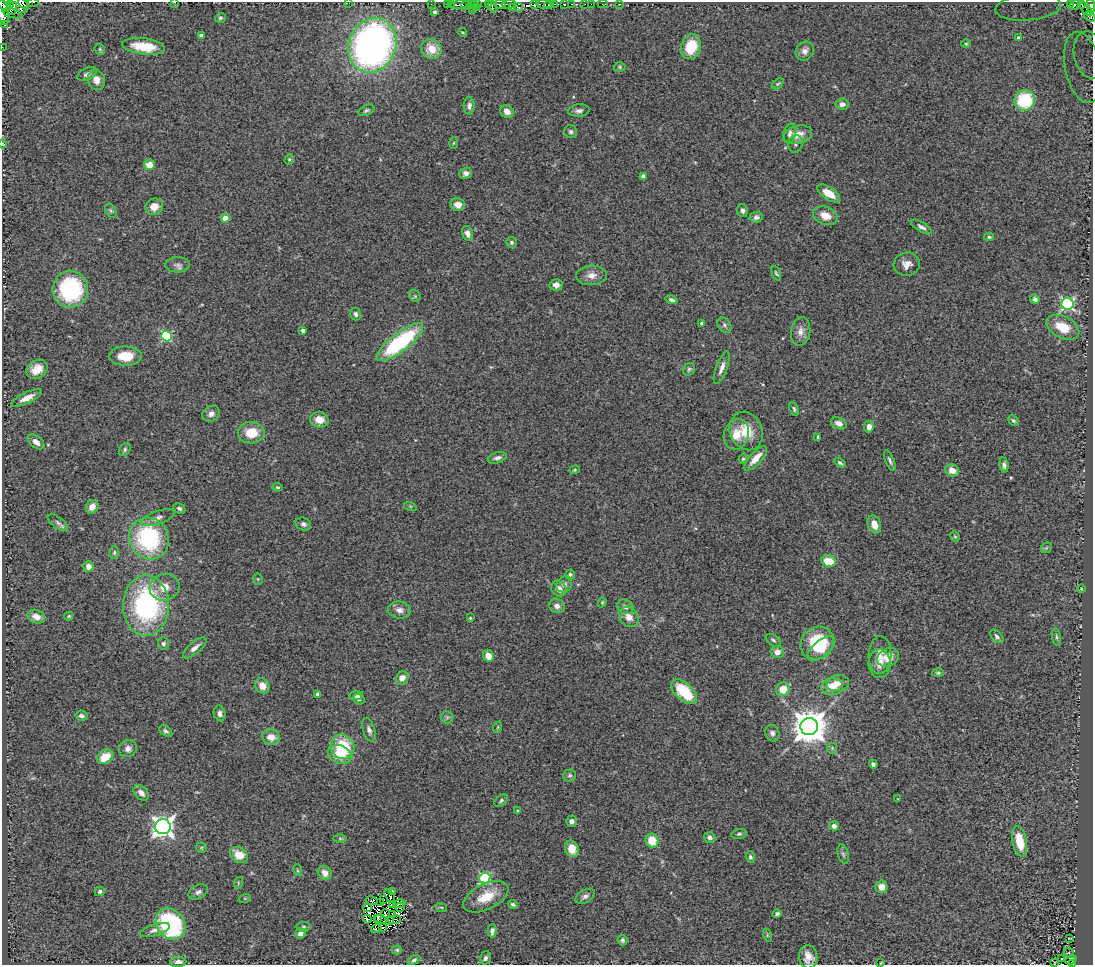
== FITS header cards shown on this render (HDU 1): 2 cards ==
NAXIS1  =                 1091
NAXIS2  =                  963

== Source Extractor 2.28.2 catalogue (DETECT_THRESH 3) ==
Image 1091 x 963 px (HDU 1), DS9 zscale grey, 1 PNG px = 1 image px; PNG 1095 x 967 px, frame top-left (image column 1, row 963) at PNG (2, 2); each listed source drawn as its Kron ellipse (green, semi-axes under 4 px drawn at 4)
Background 0.678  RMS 0.099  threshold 0.298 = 3 sigma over >= 5 px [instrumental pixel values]
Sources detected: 276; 9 with non-positive FLUX_AUTO (blend fragments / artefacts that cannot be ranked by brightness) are neither listed nor drawn; the other 267 listed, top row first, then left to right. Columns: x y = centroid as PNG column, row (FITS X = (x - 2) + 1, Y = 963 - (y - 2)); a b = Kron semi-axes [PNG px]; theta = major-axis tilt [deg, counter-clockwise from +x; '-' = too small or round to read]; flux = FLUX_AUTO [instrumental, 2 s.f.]
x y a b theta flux
33 2 6 2 0 71
174 2 3 2 - 32
23 3 5 2 - 43
349 3 2 2 - 40
10 4 3 2 - 3800
431 4 2 2 - 15
447 4 3 3 - 12
460 4 9 3 9 200
473 4 3 3 - 380
478 4 3 2 - 9.9
488 4 3 2 - 53
500 4 6 3 -10 260
509 4 7 3 1 310
535 4 3 2 - 140
544 4 7 3 -9 250
554 4 3 2 - 340
571 4 3 2 - 140
585 4 2 2 - 3.9
591 4 2 2 - 8.2
603 4 5 2 - 11
620 4 3 2 - 17
1071 4 2 2 - 3.4
1081 4 3 2 - 47
19 5 11 7 -30 360
451 5 3 2 - 230
466 5 5 3 - 75
549 5 5 3 - 250
564 5 3 3 - 150
1075 5 5 3 - 150
4 6 7 4 -41 800
492 6 6 4 -66 120
1091 6 7 4 -82 750
518 7 4 3 - 53
1028 7 33 13 5 250
476 8 4 2 - 23
512 8 2 2 - 46
13 9 7 4 76 580
472 9 2 2 - 83
1086 9 8 4 -47 120
3 12 13 5 -78 1800
435 12 4 4 - 13
12 13 10 4 -15 180
1090 17 6 2 -31 17
220 18 5 5 - 12
4 25 3 2 - 7.3
462 32 4 3 - 6.3
201 36 4 3 - 21
1019 38 4 3 - 24
966 44 5 3 - 7.1
372 45 28 23 69 3200
144 46 21 8 -7 160
2 47 2 2 - 6.4
691 47 13 9 73 220
100 49 6 5 - 10
431 49 10 9 - 120
805 51 10 8 49 36
1090 55 24 15 -78 130
620 67 6 4 -1 9.7
1083 67 36 18 -78 270
87 74 10 6 25 30
96 80 10 8 -74 57
778 84 7 4 38 10
1025 100 10 10 - 340
842 104 6 5 - 29
469 106 8 5 88 24
366 110 8 5 24 14
507 111 7 6 - 51
579 111 11 6 6 25
571 132 7 6 - 16
790 133 10 6 73 28
798 135 14 9 13 78
453 143 5 3 - 7
3 144 4 3 - 4.3
796 144 9 7 79 20
289 159 5 4 - 8.7
149 165 5 5 - 95
466 173 6 5 - 25
643 176 4 4 - 33
829 193 13 6 -35 110
458 205 7 6 - 55
154 207 9 8 - 76
742 210 6 5 - 23
111 211 7 5 -59 12
825 216 13 8 -22 85
756 217 6 5 - 19
225 218 4 4 - 96
921 227 12 5 -31 25
467 233 7 5 -72 28
989 237 5 4 - 8.8
511 242 5 5 - 12
907 264 13 11 13 57
178 265 12 7 1 30
776 273 7 4 -63 10
591 275 15 9 3 60
556 285 6 5 - 35
70 289 18 17 - 660
415 296 6 5 - 11
1035 299 5 4 - 23
672 300 6 4 -18 19
1067 304 6 6 - 1000
356 314 6 5 - 17
702 324 4 3 - 27
724 325 8 6 -52 17
1063 327 17 10 -27 150
303 330 4 3 - 23
801 331 14 9 82 51
167 336 5 5 - 600
400 342 28 9 38 750
125 356 16 9 1 150
722 368 17 5 70 40
37 369 11 9 32 93
689 369 7 5 57 12
27 398 16 5 26 63
794 409 7 4 -67 13
211 414 9 7 29 34
319 420 9 7 -13 76
1013 420 6 4 -42 12
839 423 8 5 -25 33
869 427 6 5 - 50
746 431 20 16 -67 160
251 433 13 10 2 140
736 434 15 12 71 110
818 437 4 3 - 9.3
36 442 9 5 -39 39
125 450 7 5 55 14
497 458 9 5 17 26
756 458 15 6 47 76
743 459 5 4 - 9.1
890 460 11 4 -68 18
840 463 6 4 -32 14
1004 465 7 4 -80 21
575 470 5 4 - 8.2
952 470 7 6 - 65
277 487 5 3 - 11
410 506 6 4 -19 7.6
92 507 7 6 - 56
179 508 6 4 -30 14
158 518 18 6 20 40
58 523 12 5 -35 23
303 524 8 6 -24 21
874 524 9 6 -72 73
955 536 5 4 - 9
149 538 21 19 -60 700
1046 548 6 4 43 9.2
114 553 6 5 - 12
829 561 7 5 -11 150
88 566 5 5 - 45
570 574 5 4 - 13
258 579 5 5 - 8.8
564 584 8 7 - 26
164 587 15 13 16 88
559 589 8 7 - 46
1081 589 4 2 - 5.7
602 602 5 4 - 7.5
146 606 30 23 -89 1100
557 606 8 7 - 34
625 607 8 7 - 27
399 610 11 8 -6 42
69 616 4 3 - 7.6
36 617 9 6 -21 60
629 617 11 9 -52 56
470 618 3 2 - 6
997 636 8 5 -46 17
1056 637 9 3 -80 13
773 640 8 5 -35 16
817 643 17 15 39 340
163 644 6 5 - 18
195 648 14 6 41 42
821 648 17 8 40 99
777 652 7 6 - 46
880 655 19 11 88 75
488 656 6 5 - 61
888 657 11 9 23 73
880 663 14 11 -89 66
938 673 5 4 - 12
402 678 7 6 - 42
838 683 11 8 10 55
262 686 8 7 - 62
832 687 10 8 7 97
783 689 7 6 - 110
684 692 15 8 -43 280
318 695 4 4 - 37
356 696 7 4 3 22
359 699 6 5 - 18
219 713 8 6 -78 30
81 716 6 5 - 22
447 717 6 6 - 14
498 727 5 3 - 6.7
809 727 9 8 - 15000
369 730 12 6 -72 27
166 731 7 5 -35 18
772 733 8 7 - 25
271 737 9 7 -13 70
343 747 12 11 - 310
832 748 5 5 - 10
128 749 9 8 - 36
340 755 12 9 -23 140
105 757 9 6 34 120
873 764 4 4 - 19
570 775 6 6 - 14
141 793 9 6 -47 43
898 799 4 3 - 4.5
501 801 7 5 38 13
518 810 4 3 - 5.7
571 821 5 5 - 22
834 826 5 4 - 32
163 827 8 7 - 4300
739 834 8 4 14 14
710 837 6 5 - 22
340 838 6 4 0 9.5
652 841 7 6 - 140
1020 841 15 7 -79 180
201 848 5 5 - 8.1
572 849 8 6 -69 94
843 854 10 5 -75 16
239 855 9 7 -33 100
750 857 6 4 -72 13
297 870 6 4 -71 9.3
325 873 7 6 - 50
485 878 5 5 - 650
238 883 6 3 73 7.5
881 887 6 6 - 53
100 891 5 4 - 15
392 891 3 3 - 7
198 892 10 7 27 25
390 896 7 2 -60 6.1
585 896 10 6 29 25
486 897 24 12 26 160
245 898 6 4 18 8.1
383 899 4 2 - 1.2
372 901 6 3 -13 11
381 902 4 2 - 0.5
399 904 6 2 14 4.4
513 904 5 4 - 13
392 905 3 2 - 8.3
400 907 5 3 - 2.9
441 907 6 3 -19 8.3
368 908 4 3 - 13
385 913 4 3 - 1.8
777 914 4 4 - 17
393 915 2 2 - 6.3
378 918 4 3 - 16
367 919 4 3 - 22
381 919 6 3 -28 22
394 920 6 3 8 6.9
389 921 3 2 - 6.6
171 924 17 13 -53 720
304 927 7 4 -7 12
383 928 3 2 - 6.8
376 929 5 3 - 29
155 930 15 5 17 33
492 931 6 4 87 26
300 933 5 5 - 33
767 935 6 4 -73 9.5
1069 938 4 2 - 4.2
622 940 5 5 - 15
397 950 5 4 - 10
1069 953 6 3 -45 4.6
808 957 11 9 -83 69
485 958 7 5 71 19
1062 958 3 3 - 65
414 960 7 4 29 14
1071 960 6 4 23 39
178 962 8 5 3 29
881 963 3 2 - 5.3
1054 963 3 2 - 4.1
1073 964 4 2 - 46
At the frame edge (FLAGS 8, measured only in part): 17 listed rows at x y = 33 2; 174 2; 23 3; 349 3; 19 5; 1091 6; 1028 7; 3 12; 1090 17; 2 47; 1090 55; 1083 67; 3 144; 178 962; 881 963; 1054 963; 1073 964
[9 non-positive-flux detections neither listed nor drawn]